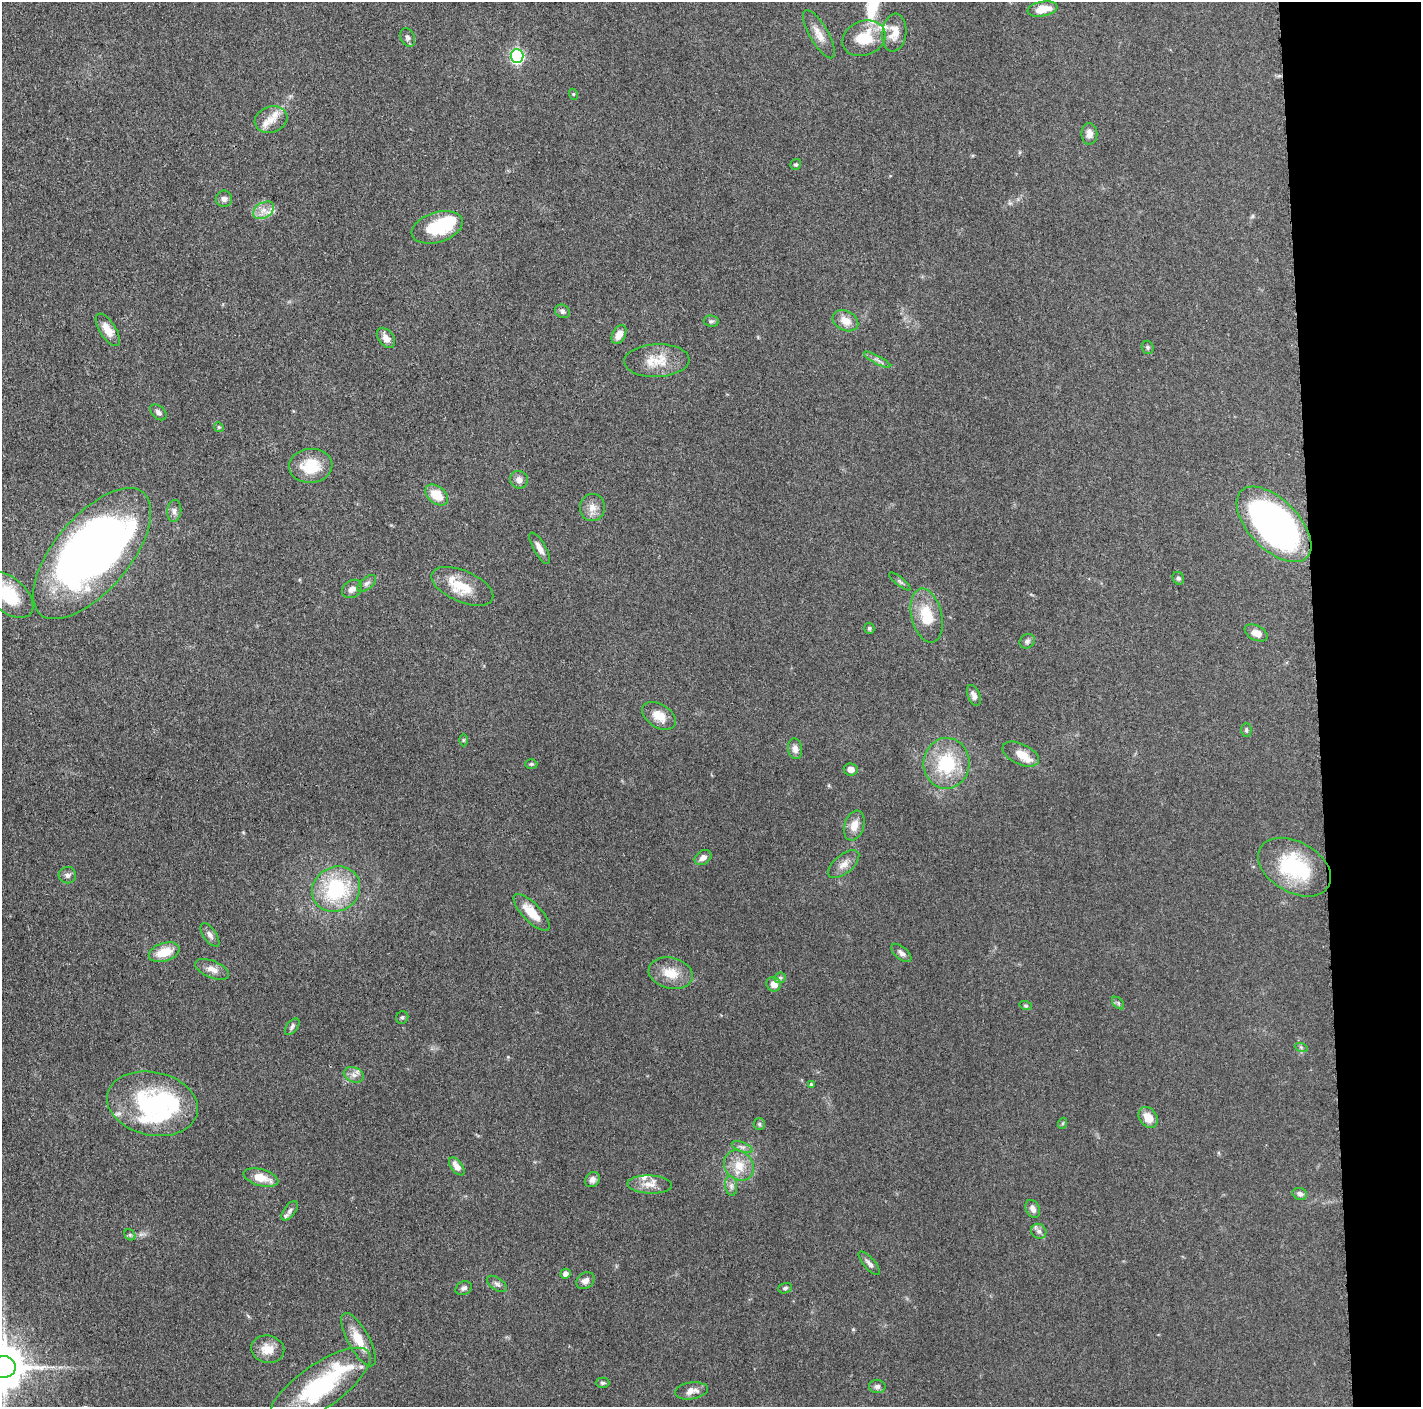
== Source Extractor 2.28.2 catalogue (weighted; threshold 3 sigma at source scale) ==
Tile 6 of 3 x 3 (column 3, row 2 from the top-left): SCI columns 2845-4263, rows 1423-2827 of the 4265 x 4250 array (HDU 1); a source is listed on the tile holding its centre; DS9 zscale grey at full resolution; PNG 1423 x 1409 px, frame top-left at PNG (2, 2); each listed source drawn as its Kron ellipse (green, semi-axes under 4 px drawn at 4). Shown black and unused: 7% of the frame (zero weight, under 3 of 5 exposures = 1% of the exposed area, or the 3 px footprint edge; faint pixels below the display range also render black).
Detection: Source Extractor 2.28.2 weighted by HDU 2 'WHT'; one run over the whole footprint, this tile lists its part. Background 0.0485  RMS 0.0053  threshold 0.0237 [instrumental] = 3 sigma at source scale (4.5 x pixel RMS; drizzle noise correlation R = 1.50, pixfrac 1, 0.05/0.05 arcsec/px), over >= 5 px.
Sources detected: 116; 5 inside a brighter object's white glare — neither listed nor drawn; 10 inside a brighter listed object's ellipse — not listed separately; the other 101 listed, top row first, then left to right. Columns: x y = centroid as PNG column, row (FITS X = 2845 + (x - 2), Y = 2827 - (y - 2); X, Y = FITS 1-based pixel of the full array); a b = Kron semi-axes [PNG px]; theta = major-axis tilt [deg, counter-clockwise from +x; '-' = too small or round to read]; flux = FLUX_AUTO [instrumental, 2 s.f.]
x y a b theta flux
1043 9 15 7 10 8
894 33 19 12 84 7.5
819 34 27 9 -60 6.2
408 37 10 7 -64 1.7
864 38 22 17 22 18
517 56 7 6 - 98
573 94 5 3 - 0.48
271 119 17 13 18 6.9
1089 134 11 8 -90 3.2
796 164 6 5 - 0.96
224 199 8 8 - 2
263 210 11 7 30 3.9
437 227 26 15 17 26
562 311 8 6 -32 1.8
711 321 7 5 -9 1.2
845 321 13 10 -28 5.9
108 330 18 8 -58 7.3
619 334 10 6 63 4.6
386 338 11 7 -52 3.9
1148 347 7 6 - 0.94
877 360 15 3 -28 1.7
657 361 33 16 2 13
158 412 9 6 -43 1.7
219 427 5 4 - 0.74
311 466 21 17 4 17
519 480 9 8 - 3
437 495 13 8 -39 11
592 507 13 12 - 4.6
174 511 11 7 84 2.3
1274 524 47 25 -46 180
540 548 17 6 -60 3.4
92 554 80 37 50 330
1178 578 6 5 - 1.1
900 581 13 4 -39 1.2
367 583 11 6 39 1.8
462 586 33 15 -23 16
352 589 11 8 35 3.1
9 595 29 17 -41 23
927 616 27 15 -77 17
869 628 6 5 - 0.81
1256 633 12 7 -26 5.2
1027 641 8 6 33 1.5
974 695 11 6 -68 2.3
659 716 19 11 -33 7.1
1246 730 7 5 89 1.1
463 740 6 4 89 0.65
795 749 10 7 -82 2.5
1021 754 19 10 -26 6.6
946 763 25 23 86 30
531 764 6 5 - 0.83
851 769 7 6 - 3.3
854 826 15 9 72 5.5
703 857 9 6 35 2.9
844 864 19 9 40 4.5
1295 867 39 25 -29 41
67 875 9 8 - 2
336 889 25 22 31 42
532 912 24 9 -45 11
210 935 14 6 -56 2.4
164 952 16 9 17 11
901 953 12 6 -40 2.1
212 969 18 8 -23 3.9
671 973 22 15 -14 10
780 978 6 5 - 0.95
774 984 7 7 - 4.3
1118 1003 7 4 -46 1
1026 1006 6 4 -18 0.71
402 1017 6 6 - 1.1
292 1027 9 5 53 1.4
1301 1047 6 4 -19 0.86
354 1075 10 7 -21 2.9
811 1084 4 4 - 0.63
152 1104 46 31 -13 67
1148 1117 11 8 -54 7.1
1063 1123 5 3 - 0.64
759 1124 6 5 - 0.92
742 1147 11 5 -22 1.9
457 1166 10 5 -53 4.8
739 1166 16 13 -49 9.5
261 1178 18 8 -16 9.2
592 1179 8 7 - 2.2
650 1185 22 9 -2 5.7
731 1186 10 6 -83 1.9
1300 1194 7 6 - 2
1033 1209 9 7 -66 2.7
290 1211 11 5 54 1.7
1039 1231 8 7 - 1.9
130 1235 6 5 - 0.91
869 1263 15 5 -50 2.2
565 1274 5 5 - 2.2
585 1281 9 7 38 2.9
497 1284 11 6 -34 1.8
464 1288 8 6 23 1.7
785 1288 7 5 20 1.2
358 1340 30 10 -61 11
268 1349 16 13 -9 7.8
4 1367 11 11 - 2100
603 1383 7 5 -1 0.91
320 1386 60 22 35 60
877 1386 8 6 -8 1.6
691 1391 16 8 8 4.5
Isophote crosses this tile's border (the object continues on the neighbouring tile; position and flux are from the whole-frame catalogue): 2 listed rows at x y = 9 595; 4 1367